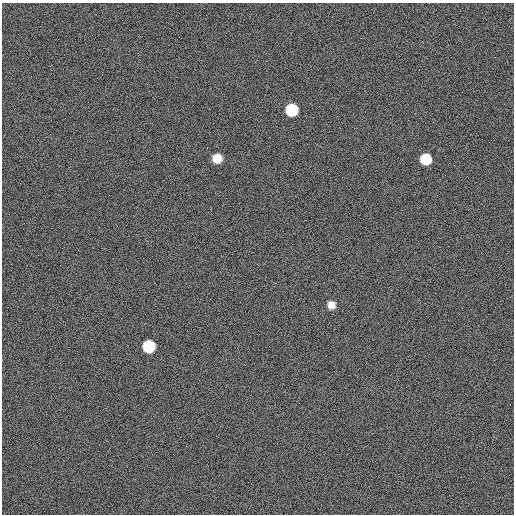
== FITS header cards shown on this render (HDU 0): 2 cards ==
NAXIS1  =                  512
NAXIS2  =                  512

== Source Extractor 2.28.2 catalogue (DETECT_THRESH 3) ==
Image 512 x 512 px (HDU 0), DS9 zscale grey, 1 PNG px = 1 image px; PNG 516 x 516 px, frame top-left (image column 1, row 512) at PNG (2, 3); no overlay
Background 461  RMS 13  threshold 39.3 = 3 sigma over >= 5 px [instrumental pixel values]
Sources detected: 5; all 5 listed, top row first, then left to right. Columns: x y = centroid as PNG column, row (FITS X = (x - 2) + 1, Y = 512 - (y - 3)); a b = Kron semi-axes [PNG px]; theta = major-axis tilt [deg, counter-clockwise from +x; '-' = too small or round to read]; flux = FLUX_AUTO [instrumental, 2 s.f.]
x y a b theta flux
292 110 9 9 - 45000
217 158 8 8 - 13000
426 159 8 8 - 29000
331 305 9 9 - 6000
149 346 9 9 - 45000